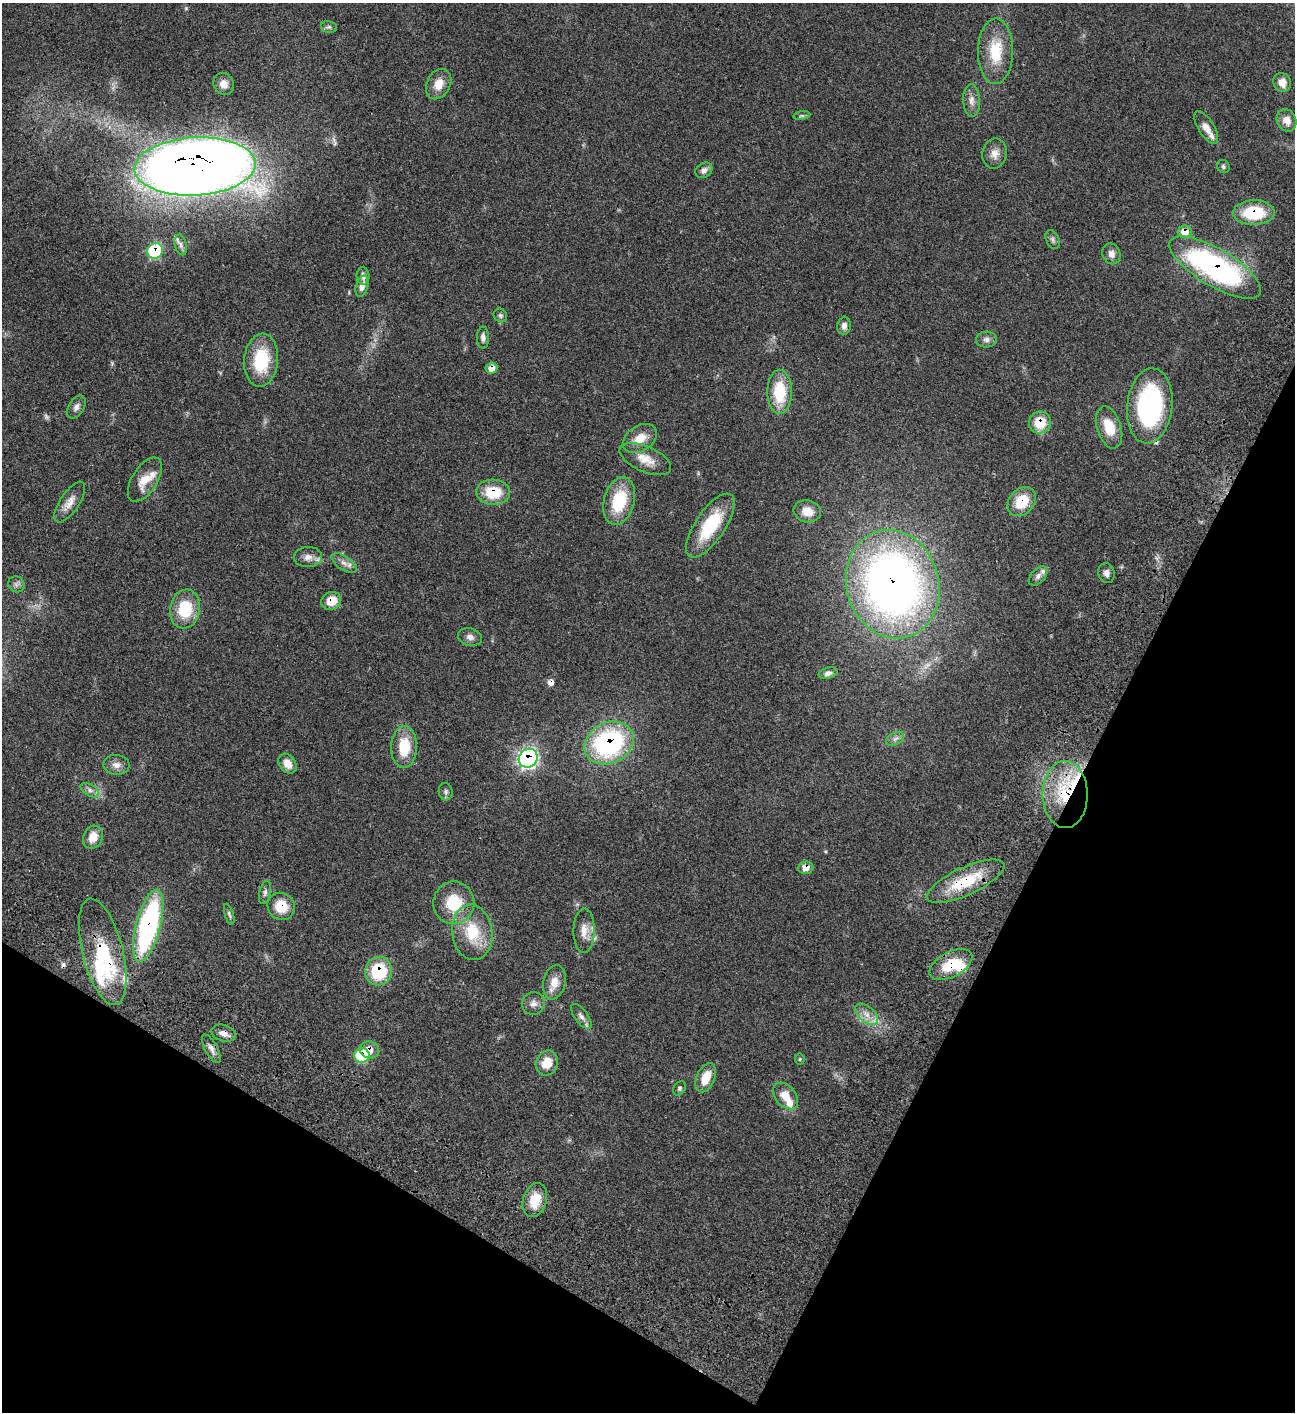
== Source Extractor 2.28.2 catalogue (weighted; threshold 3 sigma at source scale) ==
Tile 15 of 4 x 4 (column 3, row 4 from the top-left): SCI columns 3091-4383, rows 202-1611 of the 6051 x 6049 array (HDU 1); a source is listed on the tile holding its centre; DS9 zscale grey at full resolution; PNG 1297 x 1414 px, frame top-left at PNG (2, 3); each listed source drawn as its Kron ellipse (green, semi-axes under 4 px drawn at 4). Shown black and unused: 26% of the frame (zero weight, under 3 of 4 exposures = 13% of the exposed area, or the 3 px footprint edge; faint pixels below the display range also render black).
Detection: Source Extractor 2.28.2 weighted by HDU 2 'WHT'; one run over the whole footprint, this tile lists its part. Background 0.0627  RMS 0.0058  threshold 0.0262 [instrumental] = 3 sigma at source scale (4.5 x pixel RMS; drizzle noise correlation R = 1.50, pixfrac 1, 0.05/0.05 arcsec/px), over >= 5 px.
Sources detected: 101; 1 too faint to see at this stretch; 1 inside a brighter object's white glare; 3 cosmic-ray / hot-pixel residue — neither listed nor drawn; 8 inside a brighter listed object's ellipse — not listed separately; the other 88 listed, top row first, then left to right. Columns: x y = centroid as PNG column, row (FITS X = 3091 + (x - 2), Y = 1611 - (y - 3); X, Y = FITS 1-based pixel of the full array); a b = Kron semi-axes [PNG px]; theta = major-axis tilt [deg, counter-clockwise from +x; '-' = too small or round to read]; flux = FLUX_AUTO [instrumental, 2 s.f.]
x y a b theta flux
329 27 8 6 -11 1.3
996 51 33 17 89 20
1282 82 10 8 -60 4.7
224 84 11 10 - 4.7
439 84 16 11 63 7.5
971 101 16 8 -87 3.7
802 116 8 4 8 1.1
1287 120 11 9 -63 4.8
1206 128 18 8 -58 5.8
995 153 15 12 79 4.8
195 166 60 29 3 1400
1223 166 7 6 - 1.2
704 170 9 7 32 2.4
1254 213 21 12 1 25
1185 232 7 6 - 7.3
1053 240 10 6 -63 1.6
181 245 10 6 -77 1.8
155 251 8 7 - 38
1111 254 10 9 - 3.3
1215 267 52 18 -31 120
363 276 9 6 -86 2.2
362 286 11 6 73 3.1
500 315 7 6 - 1.2
844 326 9 6 84 2.7
483 338 11 6 -89 2.4
986 339 10 8 3 2.4
261 360 26 17 85 26
491 368 6 5 - 6.2
780 392 22 12 -90 22
1150 406 38 22 84 75
76 407 13 7 57 2.6
1040 422 11 11 - 13
1109 427 22 12 -72 13
640 438 18 12 33 8.4
645 459 27 12 -24 8.6
145 480 25 12 57 9.2
493 492 17 12 -4 17
619 501 24 15 74 25
70 502 23 9 56 5.6
1022 502 16 12 48 15
807 511 14 11 -13 7.2
710 525 37 15 56 29
308 557 14 10 1 4.1
344 563 14 7 -34 3.2
1106 573 10 8 -82 2.7
1038 576 11 7 47 2.4
16 584 8 7 - 1.9
893 584 55 46 -74 350
331 601 10 9 - 8.5
185 609 19 15 81 20
470 637 12 8 -14 2.6
828 673 9 5 16 1.9
895 739 10 6 29 2
609 743 26 20 26 85
404 747 21 13 88 16
528 758 10 9 - 140
287 764 11 8 -52 5.7
116 765 13 10 -4 3.6
90 790 10 5 -31 2.2
446 792 8 7 - 1.5
1065 795 33 22 -90 33
93 837 12 9 66 7.4
806 868 8 6 3 4.6
966 881 42 14 25 25
265 892 12 5 78 1.6
454 903 21 20 - 19
281 906 14 13 - 11
229 914 11 4 -72 1.2
148 926 37 12 75 110
584 931 22 10 89 6.4
472 932 28 20 -83 20
103 952 55 20 -76 39
951 965 23 12 28 17
379 971 14 13 - 29
554 982 17 11 79 6.7
533 1004 11 11 - 3.3
867 1014 13 7 -41 4.7
581 1016 14 6 -53 2.7
224 1033 12 8 -17 3.4
211 1048 16 6 -61 2.6
369 1050 10 8 -14 6.6
362 1056 8 7 - 23
800 1059 5 5 - 0.77
547 1063 13 10 67 9.5
706 1078 15 9 66 10
680 1088 7 5 58 1.2
785 1096 15 10 -49 7.5
535 1200 17 11 72 12
Overlapping masked pixels (flux is a lower limit): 24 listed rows (the first 20) at x y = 195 166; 1254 213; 1185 232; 155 251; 1215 267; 491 368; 1040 422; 493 492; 1022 502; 893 584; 331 601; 609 743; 528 758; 1065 795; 806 868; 966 881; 281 906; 148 926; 103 952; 951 965